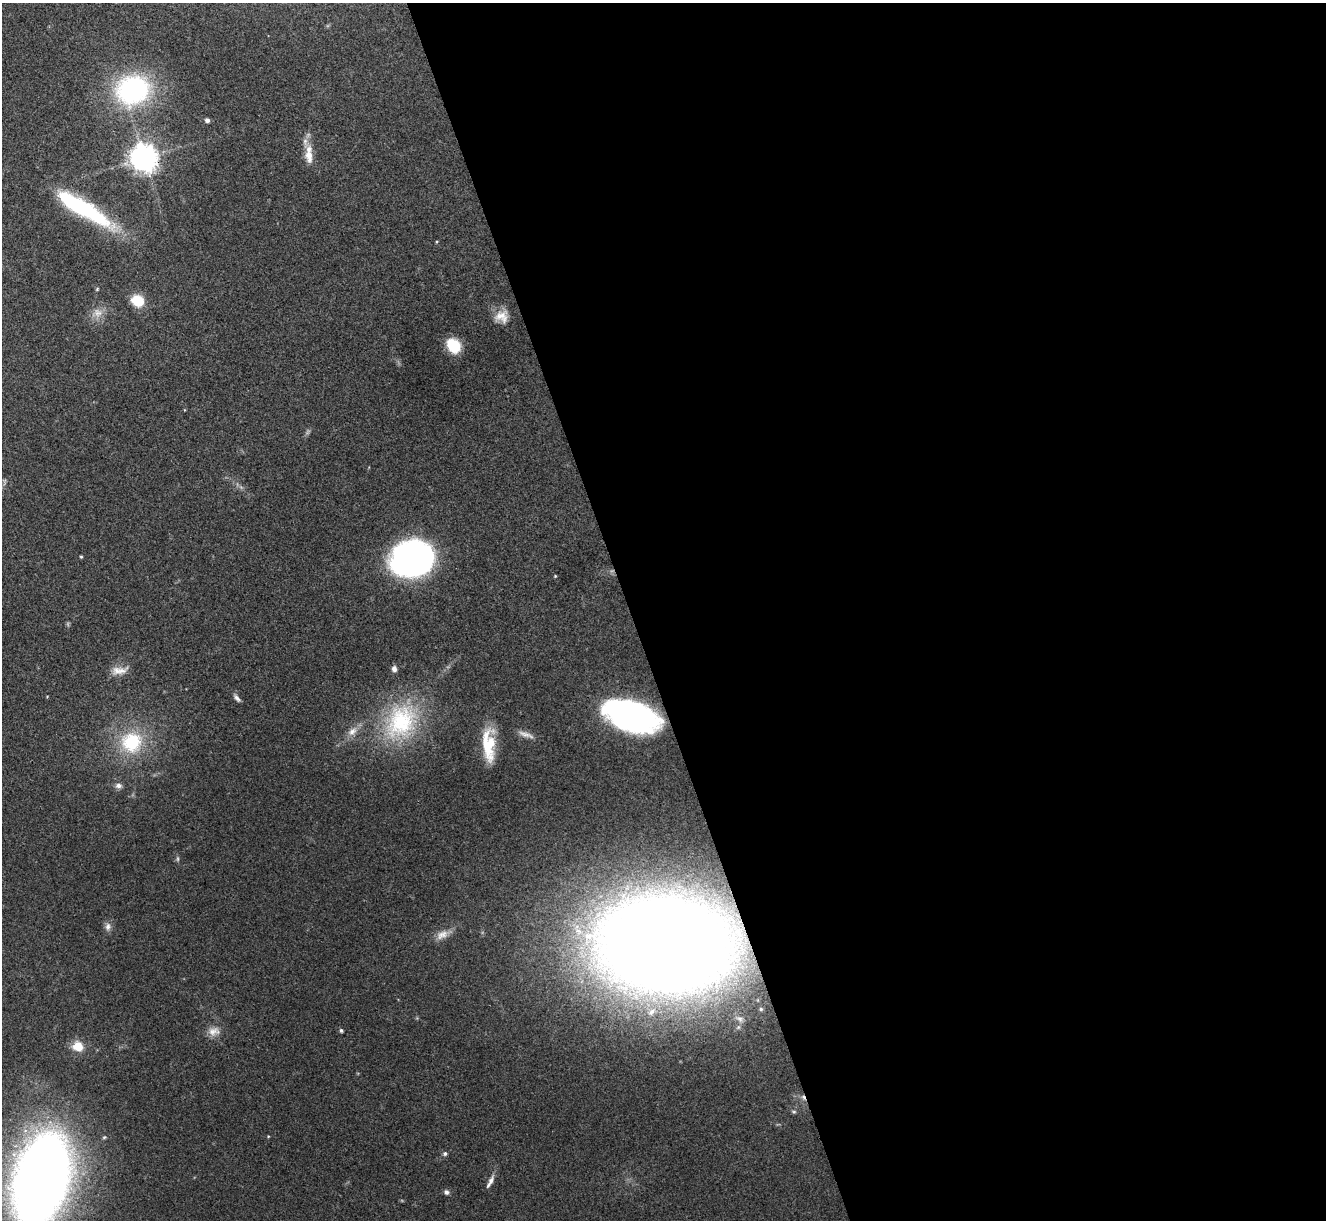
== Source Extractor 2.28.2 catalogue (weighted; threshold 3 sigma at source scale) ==
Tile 8 of 4 x 4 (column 4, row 2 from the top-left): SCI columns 3976-5299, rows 2581-3798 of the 5300 x 5287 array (HDU 1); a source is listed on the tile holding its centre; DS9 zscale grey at full resolution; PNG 1328 x 1222 px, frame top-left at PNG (2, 3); no overlay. Shown black and unused: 53% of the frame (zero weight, under 3 of 4 exposures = <1% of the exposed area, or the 3 px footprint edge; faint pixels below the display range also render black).
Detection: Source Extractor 2.28.2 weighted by HDU 2 'WHT'; one run over the whole footprint, this tile lists its part. Background 0.0571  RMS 0.0056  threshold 0.0253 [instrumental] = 3 sigma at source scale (4.5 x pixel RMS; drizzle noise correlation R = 1.50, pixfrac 1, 0.05/0.05 arcsec/px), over >= 5 px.
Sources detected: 46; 4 too faint to see at this stretch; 1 cosmic-ray / hot-pixel residue — not listed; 2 inside a brighter listed object's ellipse — not listed separately; the other 39 listed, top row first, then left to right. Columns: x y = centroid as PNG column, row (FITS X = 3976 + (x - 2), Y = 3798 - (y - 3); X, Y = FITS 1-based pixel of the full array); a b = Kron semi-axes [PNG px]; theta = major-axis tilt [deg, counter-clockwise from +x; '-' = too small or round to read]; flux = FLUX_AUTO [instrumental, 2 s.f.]
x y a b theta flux
133 90 41 35 17 85
207 120 5 5 - 1.7
309 156 24 11 -80 8.9
144 158 9 8 - 770
81 207 66 15 -31 71
437 242 4 3 - 0.52
97 289 6 3 46 0.6
138 301 11 9 -29 18
97 313 17 13 16 6.4
502 316 18 17 - 8.3
454 346 10 8 -52 30
81 557 3 3 - 0.69
413 559 33 26 13 240
555 576 3 3 - 0.55
394 669 7 6 - 2.4
119 670 24 10 9 6.3
237 698 12 5 -50 2
631 716 44 22 -19 210
401 721 54 42 60 68
352 731 17 10 41 5.8
526 734 23 7 -19 3.9
131 742 25 25 - 39
486 744 44 13 -82 19
118 786 9 7 -13 2.5
108 927 11 8 -85 2.9
443 934 22 10 24 6.1
664 945 97 68 -4 1600
761 1009 4 3 - 0.7
652 1012 13 7 42 3.9
739 1019 10 6 -17 1.7
341 1030 4 4 - 1.1
214 1031 17 12 11 5.8
78 1046 11 10 - 10
794 1112 7 4 -6 0.91
268 1136 4 3 - 0.45
445 1154 5 5 - 1.4
41 1180 59 33 75 1000
491 1180 15 6 64 3.3
446 1192 7 6 - 1.6
Overlapping masked pixels (flux is a lower limit): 3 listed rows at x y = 144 158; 631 716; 664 945
Isophote crosses this tile's border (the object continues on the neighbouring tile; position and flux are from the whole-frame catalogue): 1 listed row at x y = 41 1180